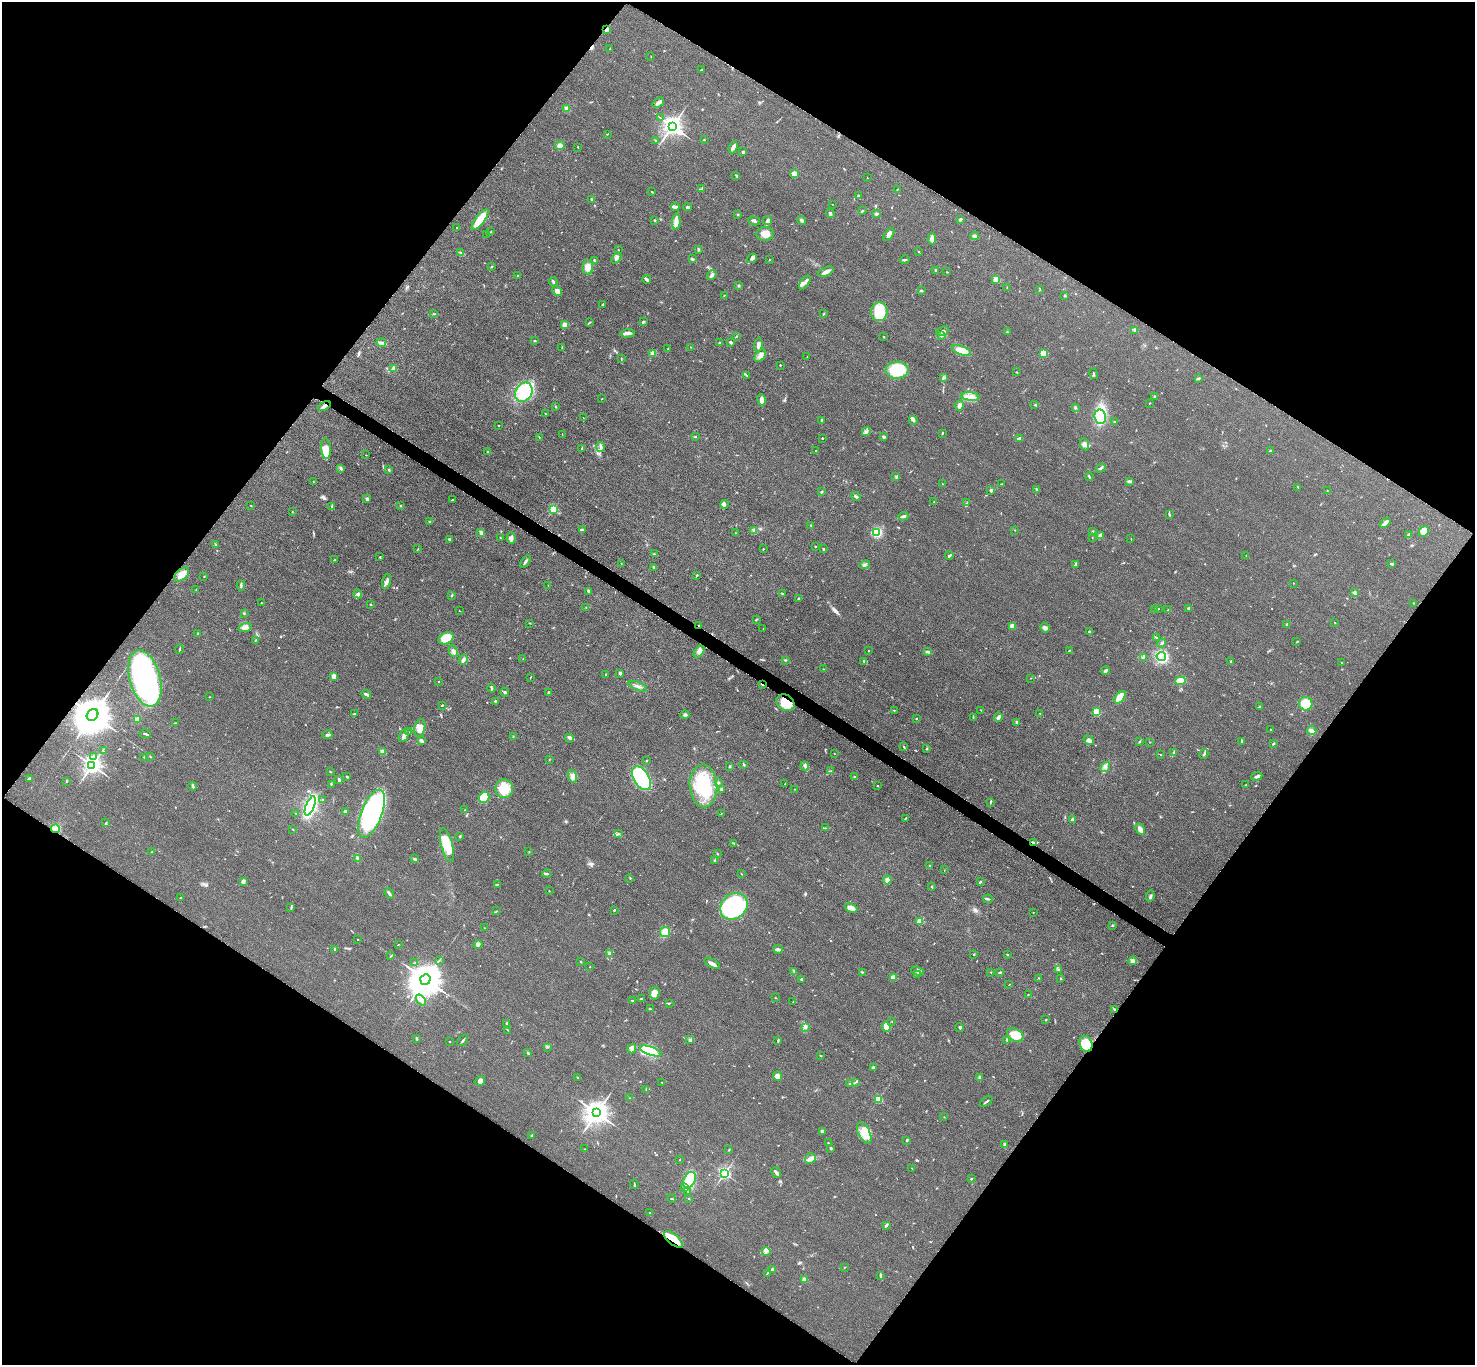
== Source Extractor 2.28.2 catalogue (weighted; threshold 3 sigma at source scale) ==
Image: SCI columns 13-5902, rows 163-5613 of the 5911 x 5917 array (HDU 1 of 3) = the unmasked area's bounding box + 8 px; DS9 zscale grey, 4 x 4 block average (1 PNG px = mean of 4 x 4 image px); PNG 1477 x 1367 px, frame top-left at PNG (2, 2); each listed source drawn as its Kron ellipse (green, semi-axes under 4 px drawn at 4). Shown black and unused: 49% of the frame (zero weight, under 3 of 5 exposures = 1% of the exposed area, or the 3 px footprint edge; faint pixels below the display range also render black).
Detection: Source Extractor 2.28.2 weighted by HDU 2 'WHT'. Background 0.0531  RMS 0.0058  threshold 0.026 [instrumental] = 3 sigma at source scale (4.5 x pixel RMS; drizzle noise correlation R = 1.50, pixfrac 1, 0.05/0.05 arcsec/px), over >= 5 px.
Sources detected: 643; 1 too faint to see at this stretch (4 x 4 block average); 6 inside a brighter object's white glare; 3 cosmic-ray / hot-pixel residue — neither listed nor drawn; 14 coinciding with a brighter row at this scale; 20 inside a brighter listed object's ellipse — not listed separately; of the other 599, all 500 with FLUX_AUTO >= 1.12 (the completeness limit of this list) listed and drawn (99 fainter detections not listed), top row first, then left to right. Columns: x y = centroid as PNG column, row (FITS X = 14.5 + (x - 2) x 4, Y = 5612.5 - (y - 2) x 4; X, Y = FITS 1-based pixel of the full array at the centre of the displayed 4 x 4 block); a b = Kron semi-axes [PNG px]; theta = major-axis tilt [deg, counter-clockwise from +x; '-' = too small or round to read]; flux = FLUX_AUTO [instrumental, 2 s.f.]
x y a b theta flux
607 29 3 2 - 10
610 49 3 2 - 3.1
651 57 2 2 - 1.2
701 70 3 2 - 2.5
658 103 6 2 39 18
567 108 2 2 - 87
660 118 3 2 - 1.9
672 126 3 3 - 2800
607 134 2 2 - 1.6
704 140 3 2 - 1.8
656 141 3 2 - 2.2
560 146 5 4 - 15
578 147 2 2 - 1.8
733 147 6 3 67 14
743 152 3 2 - 6.3
794 173 2 2 - 88
736 175 3 2 - 2.8
867 178 2 2 - 1.8
701 189 3 2 - 2.3
897 189 2 2 - 1.1
652 192 3 2 - 1.5
858 196 3 3 - 5.8
592 200 4 2 - 4.5
832 204 2 2 - 1.1
675 207 4 3 - 6.8
687 207 4 2 - 6.2
862 211 3 2 - 3.2
830 213 4 3 - 5.5
738 214 3 2 - 2.5
876 214 3 2 - 5.8
960 219 4 2 - 5.3
480 220 12 4 52 100
655 220 3 2 - 2.7
676 221 8 3 86 24
754 221 6 2 -16 6.2
768 221 4 3 - 7.2
802 221 4 3 - 5.5
456 227 2 2 - 1.3
491 232 2 2 - 1.3
487 234 2 2 - 1.3
765 234 9 7 5 28
889 234 7 3 54 15
975 236 4 3 - 11
932 239 5 3 - 31
698 249 3 2 - 3.7
618 250 2 2 - 1.3
918 252 2 2 - 1.5
461 253 2 2 - 2.8
616 258 6 3 52 12
752 258 5 3 - 8.2
692 259 3 2 - 3.5
594 260 3 2 - 3.3
769 260 2 2 - 1.2
905 260 5 2 - 4.1
491 267 2 2 - 2.8
588 267 7 5 -86 30
936 271 3 2 - 5.5
826 272 8 3 25 15
947 272 2 2 - 2
518 275 2 2 - 3.9
712 275 5 3 - 8.8
647 279 4 3 - 6.4
996 279 2 2 - 120
553 282 5 2 - 5.7
805 282 8 3 54 12
739 285 2 2 - 3.8
1007 288 3 2 - 2.1
1040 290 2 2 - 2.1
557 291 5 3 - 17
921 291 3 2 - 3.6
724 295 3 2 - 1.5
1064 296 3 2 - 2.2
602 305 3 2 - 2.4
879 312 9 8 - 120
434 314 3 2 - 2.2
824 314 3 2 - 2.9
643 322 4 2 - 4.7
589 323 3 2 - 2.8
565 325 2 2 - 35
1134 330 3 2 - 1.9
942 331 7 3 32 8.4
1007 332 3 2 - 2.5
627 333 7 3 2 17
942 336 3 2 - 4.5
736 337 2 2 - 1.6
884 337 2 2 - 2.3
534 341 2 2 - 2.3
731 342 3 2 - 6.7
381 343 5 3 - 14
719 343 2 2 - 1.9
758 345 7 3 83 12
690 347 2 2 - 1.3
562 348 2 2 - 1.3
668 349 2 2 - 2
961 350 10 4 -20 63
1043 353 2 2 - 170
653 354 2 2 - 88
760 356 7 4 49 15
807 357 2 2 - 1.4
621 359 2 2 - 1.7
780 365 2 2 - 4.4
394 368 3 3 - 19
897 370 11 8 1 170
1016 372 2 2 - 1.5
1094 374 5 2 - 2.6
746 375 4 2 - 3.3
943 378 3 2 - 3.6
1198 378 3 2 - 6.6
524 392 10 8 57 160
1155 396 2 2 - 2.3
970 397 9 3 -7 19
602 399 2 2 - 1.7
762 400 5 3 - 19
1149 403 2 2 - 1.5
1035 405 2 2 - 2.9
324 406 7 3 29 12
556 406 2 2 - 3
959 406 5 4 - 12
1076 407 3 2 - 2.8
545 414 2 2 - 2.8
1100 417 7 5 -79 110
583 418 2 2 - 1.3
821 420 3 2 - 3.9
913 420 4 3 - 6.4
1114 421 2 2 - 1.4
498 426 2 2 - 1.4
866 432 4 3 - 8
562 434 2 2 - 1.2
942 434 3 2 - 2
539 437 2 2 - 2
695 437 2 2 - 2.7
884 437 3 2 - 6.4
822 438 2 2 - 4.3
1019 439 4 2 - 14
1085 444 6 4 -63 14
601 447 5 2 - 11
582 448 2 2 - 2.1
326 449 10 5 -86 23
815 450 2 2 - 1.2
1270 451 3 2 - 3.3
488 452 4 2 - 3.9
366 455 2 2 - 1.2
341 468 3 2 - 5.5
1101 468 5 2 - 5.4
389 470 3 2 - 3.6
896 476 3 2 - 3.9
1089 476 4 2 - 3.2
1129 481 3 2 - 5.3
313 482 2 2 - 1.2
942 484 2 2 - 1.2
1002 484 3 2 - 2.1
1298 487 3 2 - 2.1
1037 489 2 2 - 2.7
991 490 3 3 - 7.5
1327 491 2 2 - 1.5
821 492 3 2 - 2.9
856 496 5 2 - 7.6
367 499 3 3 - 6.8
452 500 2 2 - 3.8
934 502 3 2 - 1.4
967 503 2 2 - 1.3
725 504 4 2 - 6.8
251 505 2 2 - 1.2
400 506 2 2 - 2.5
332 507 3 2 - 3.6
553 509 2 2 - 250
292 511 2 2 - 1.2
1169 515 3 2 - 3.1
903 516 5 2 - 8.3
429 522 3 2 - 2.2
1385 523 6 2 41 21
811 525 2 2 - 2.6
583 530 3 2 - 2.1
754 530 4 3 - 6.1
1015 530 2 2 - 1.3
1424 531 5 4 - 26
877 532 4 4 - 92
1092 532 3 2 - 4.5
481 533 4 3 - 8.8
735 533 2 2 - 1.3
1409 534 4 3 - 4.2
1100 535 3 2 - 26
1092 537 2 2 - 1.3
500 538 2 2 - 1.9
511 538 6 4 -85 12
449 539 2 2 - 12
1131 539 2 2 - 1.3
215 544 2 2 - 3
815 546 2 2 - 2.8
418 549 2 2 - 1.3
763 549 2 2 - 1.9
823 549 3 2 - 2.7
654 554 3 2 - 2.5
949 556 4 2 - 5.6
1246 556 3 2 - 1.4
380 557 3 2 - 2.9
334 560 3 2 - 2.5
526 561 7 2 57 6.4
621 563 2 2 - 1.5
1075 564 3 2 - 5.9
1392 564 4 2 - 6
864 565 5 3 - 7.6
654 567 2 2 - 2.1
182 574 9 5 42 36
697 575 2 2 - 2.9
204 576 2 2 - 1.5
386 581 8 3 78 10
1293 583 2 2 - 3
548 585 2 2 - 2
241 586 5 2 - 4.7
196 589 2 2 - 2
589 591 4 2 - 5.4
1354 592 4 3 - 5.2
358 594 4 4 - 10
782 594 2 2 - 1.8
452 595 3 2 - 2.8
799 599 3 2 - 5.1
261 603 2 2 - 2.1
1413 603 2 2 - 1.3
370 604 2 2 - 3.2
586 608 2 2 - 1.4
1189 608 2 2 - 8.4
1154 609 2 2 - 2.9
1158 609 2 2 - 1.2
1168 610 3 2 - 1.7
459 611 2 2 - 1.2
244 614 2 2 - 1.4
756 619 2 2 - 1.9
1335 622 2 2 - 1.4
529 623 2 2 - 1.7
1287 624 3 2 - 2.9
699 625 2 2 - 1.8
1012 626 3 3 - 29
245 628 6 3 18 12
1045 628 5 3 - 8.6
763 629 2 2 - 1.1
1089 631 2 2 - 3.1
197 633 2 2 - 1.3
446 638 8 5 29 98
1156 638 2 2 - 2.1
255 640 3 2 - 2.6
1297 642 3 2 - 1.7
1162 643 4 2 - 5.4
179 649 5 2 - 3.4
1069 650 3 2 - 1.6
453 651 6 2 -64 7
699 651 7 3 48 11
868 651 2 2 - 1.7
928 652 4 2 - 7.6
1161 656 5 4 - 150
1143 657 4 2 - 3.8
463 659 5 2 - 17
523 659 2 2 - 1.3
785 660 3 2 - 2.5
864 661 4 2 - 4.1
1231 662 3 2 - 7
1342 663 2 2 - 1.9
824 669 2 2 - 1.5
1105 671 4 2 - 5.4
620 673 2 2 - 8.3
605 674 2 2 - 1.8
334 676 3 3 - 21
530 677 2 2 - 1.5
145 678 29 15 -75 850
1030 678 2 2 - 1.7
438 681 2 2 - 1.2
1180 681 5 4 - 33
762 685 3 2 - 2.6
638 686 9 2 -21 8.4
491 688 4 2 - 3.2
505 692 4 2 - 4.7
548 692 3 2 - 3.1
366 694 5 2 - 8.1
209 697 2 2 - 1.2
1120 697 7 3 52 70
495 701 2 2 - 4.7
786 703 10 7 -33 80
1306 704 7 6 - 75
442 705 2 2 - 3.4
1259 707 3 2 - 2.8
894 710 2 2 - 1.6
981 710 2 2 - 1.2
1096 712 4 3 - 56
1040 713 3 2 - 1.8
354 714 3 2 - 2.6
93 715 6 5 - 14000
685 715 4 4 - 7.5
973 717 3 2 - 2.9
998 717 4 2 - 18
916 718 2 2 - 2.7
137 719 4 3 - 15
1017 722 2 2 - 7
175 723 2 2 - 1.2
420 728 8 5 77 31
1270 729 2 2 - 1.2
1312 731 5 3 - 8.7
408 732 3 2 - 1.7
145 734 6 2 -14 4.9
327 735 5 2 - 6.6
404 735 7 3 62 11
513 736 2 2 - 1.3
570 738 4 2 - 5.9
1089 740 6 4 -36 9.4
421 741 4 3 - 10
1139 742 3 2 - 2.2
1150 742 2 2 - 1.2
1242 742 3 2 - 2.9
1273 744 3 2 - 3.4
904 747 3 2 - 2.5
927 748 2 2 - 2.9
103 751 2 2 - 1.4
383 752 2 2 - 94
1174 752 3 3 - 6.7
834 754 2 2 - 1.3
1204 754 5 2 - 5.5
1161 755 3 2 - 1.3
94 756 3 2 - 4.5
150 756 3 2 - 2.2
144 757 3 2 - 2.8
549 759 2 2 - 1.5
647 761 2 2 - 1.5
92 765 3 3 - 2200
744 765 4 2 - 2.9
805 766 4 2 - 5.5
729 767 2 2 - 2
1105 767 5 3 - 11
330 771 2 2 - 1.5
831 771 2 2 - 1.7
573 776 6 3 -75 13
1257 776 5 3 - 7.9
347 777 3 2 - 4.1
855 777 3 2 - 5.2
29 778 3 2 - 7.7
641 778 13 7 -58 250
339 779 4 2 - 3.9
67 781 2 2 - 1.9
718 783 3 2 - 4.7
331 784 3 2 - 2.7
785 784 2 2 - 1.6
1246 785 3 2 - 2.3
193 786 4 2 - 6.8
703 786 21 14 -86 160
877 786 2 2 - 2.5
504 789 9 9 - 68
721 789 3 3 - 4.9
794 789 2 2 - 1.4
484 797 5 5 - 88
323 800 2 2 - 3.2
990 802 4 2 - 3.1
310 806 10 4 68 430
464 810 2 2 - 1.1
345 811 3 2 - 5.2
295 813 2 2 - 1.3
372 814 25 10 69 620
721 814 2 2 - 1.2
905 818 3 2 - 3
1072 819 2 2 - 9
106 823 3 2 - 3.8
825 828 2 2 - 1.6
55 829 4 4 - 46
293 829 2 2 - 1.3
1140 829 6 4 -61 14
619 834 2 2 - 1.1
460 836 2 2 - 2.3
1033 842 4 2 - 4
734 843 3 2 - 3.1
447 845 17 6 -76 73
152 852 2 2 - 1.7
529 852 2 2 - 1.3
717 854 3 2 - 2.6
357 858 2 2 - 2.6
414 859 3 2 - 3.6
715 861 2 2 - 19
930 866 2 2 - 1.9
944 870 2 2 - 1.4
547 874 4 2 - 5.2
741 874 2 2 - 1.4
630 878 2 2 - 1.9
887 880 4 2 - 31
243 881 3 2 - 16
980 882 3 2 - 3.5
497 884 2 2 - 1.6
932 887 3 2 - 2.5
549 890 3 2 - 1.5
389 893 6 2 -49 6.1
1150 896 5 2 - 6.3
180 898 2 2 - 1.7
988 899 5 2 - 4.8
734 906 15 12 41 460
291 908 4 2 - 4.4
851 908 6 3 -22 23
614 910 2 2 - 2.9
496 911 2 2 - 1.4
1033 913 2 2 - 2.1
920 921 2 2 - 94
1113 925 2 2 - 2
484 928 2 2 - 1.5
665 932 5 5 - 37
358 939 2 2 - 1.3
398 944 2 2 - 1.4
478 944 4 4 - 8.7
335 949 3 2 - 4
778 949 5 2 - 12
609 954 3 2 - 6.6
974 954 2 2 - 2
1007 954 2 2 - 2
391 956 3 2 - 2.3
439 960 3 2 - 1.9
1133 961 4 3 - 23
580 962 2 2 - 2
414 963 2 2 - 1.9
712 963 8 3 -31 13
590 967 2 2 - 1.7
1058 970 2 2 - 1.5
917 971 6 3 -21 8.9
794 972 2 2 - 2
862 972 3 2 - 2.6
991 972 2 2 - 1.2
1000 972 3 2 - 4.1
917 975 2 2 - 2.9
893 978 2 2 - 96
1039 978 2 2 - 1.3
425 979 5 5 - 9800
801 979 3 2 - 3.6
1060 979 2 2 - 2.7
1009 985 2 2 - 1.2
655 993 6 4 79 22
1028 994 2 2 - 1.3
775 998 2 2 - 1.7
642 999 2 2 - 3.9
421 1000 6 4 -50 12
632 1001 2 2 - 3.3
793 1002 2 2 - 1.4
669 1003 2 2 - 2.1
650 1009 3 2 - 4.4
1114 1009 3 2 - 2.8
1045 1020 2 2 - 2.4
892 1021 2 2 - 1.1
507 1023 2 2 - 7.8
805 1027 2 2 - 1.6
886 1027 5 2 - 72
959 1027 4 2 - 4.1
507 1030 2 2 - 1.3
1015 1035 9 6 -32 66
416 1038 3 2 - 2.7
463 1040 6 2 50 4.4
690 1040 3 3 - 4.4
1007 1040 2 2 - 2
778 1041 2 2 - 2.5
450 1042 2 2 - 1.3
1086 1044 8 6 -74 84
548 1047 3 2 - 1.3
632 1049 5 3 - 7.4
651 1051 11 4 -18 120
528 1053 3 2 - 3.3
820 1056 2 2 - 1.2
874 1067 4 3 - 6.8
777 1076 5 4 - 26
577 1078 2 2 - 1.7
980 1078 3 3 - 9.8
480 1081 5 4 - 12
662 1082 2 2 - 1.5
855 1082 3 2 - 2.7
850 1084 2 2 - 1.9
646 1090 2 2 - 1.9
629 1098 2 2 - 1.3
878 1099 2 2 - 200
986 1102 7 2 35 5.2
596 1113 4 3 - 4200
944 1117 2 2 - 1.1
822 1131 2 2 - 9.5
864 1133 11 5 -63 57
531 1136 3 3 - 3.4
907 1140 3 2 - 3.3
828 1143 2 2 - 1.5
1005 1145 3 3 - 5.1
831 1148 3 2 - 3.7
584 1149 2 2 - 1.7
729 1150 3 2 - 1.9
810 1159 5 5 - 13
680 1160 2 2 - 1.6
912 1168 2 2 - 1.8
724 1173 2 2 - 810
776 1173 6 2 -49 10
971 1179 2 2 - 2.3
690 1180 8 6 62 160
634 1184 5 2 - 2.6
685 1188 3 3 - 6
687 1191 3 2 - 2.5
672 1199 4 2 - 2.3
689 1199 2 2 - 1.2
650 1213 2 2 - 1.7
886 1225 4 2 - 6.4
673 1239 11 5 -40 65
766 1251 4 4 - 10
845 1267 2 2 - 1.5
772 1269 3 3 - 5.1
767 1273 3 2 - 2.6
880 1276 3 2 - 3.7
805 1279 4 3 - 8.4
Overlapping masked pixels (flux is a lower limit): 10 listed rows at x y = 607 29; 324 406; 699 625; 762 685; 786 703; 93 715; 55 829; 1033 842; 1086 1044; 673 1239
Diffuse or blended objects may show on this block-average render without a row.